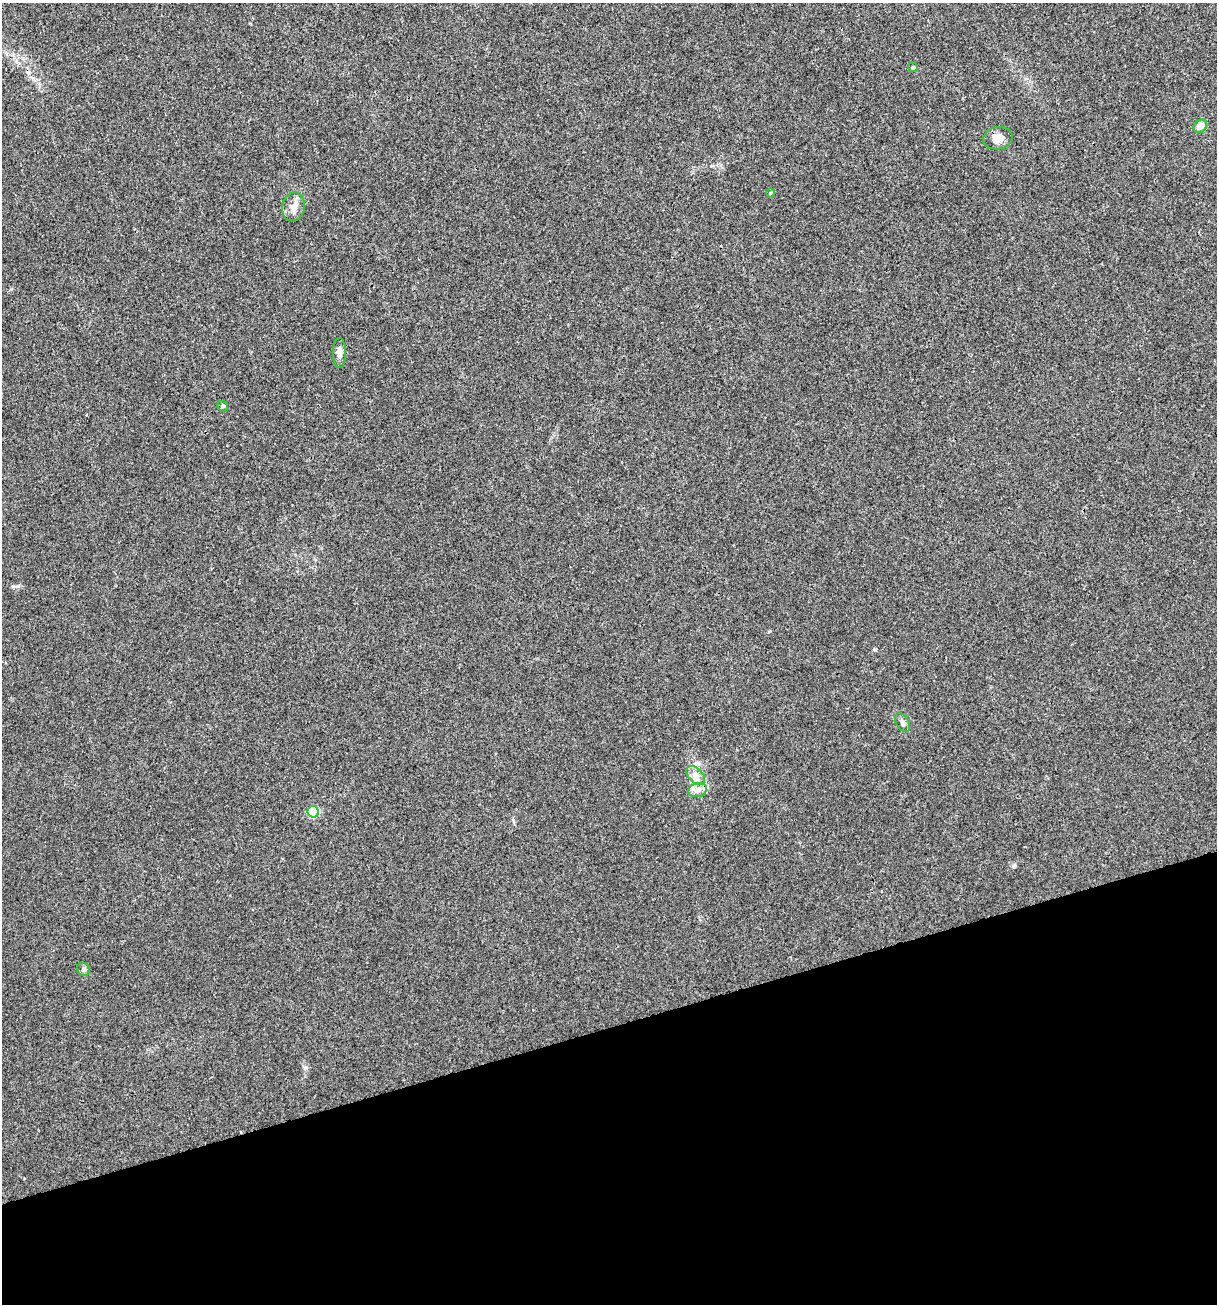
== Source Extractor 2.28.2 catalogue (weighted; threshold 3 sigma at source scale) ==
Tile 14 of 4 x 4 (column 2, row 4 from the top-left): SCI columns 1317-2531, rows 1-1302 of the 5012 x 5207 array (HDU 1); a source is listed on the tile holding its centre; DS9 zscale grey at full resolution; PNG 1219 x 1306 px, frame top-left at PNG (2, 3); each listed source drawn as its Kron ellipse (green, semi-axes under 4 px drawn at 4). Shown black and unused: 21% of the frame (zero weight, under 3 of 4 exposures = <1% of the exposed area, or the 3 px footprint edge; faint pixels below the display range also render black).
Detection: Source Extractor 2.28.2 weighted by HDU 2 'WHT'; one run over the whole footprint, this tile lists its part. Background 0.00336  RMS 0.0026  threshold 0.0118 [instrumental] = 3 sigma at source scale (4.5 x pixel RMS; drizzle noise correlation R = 1.50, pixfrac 1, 0.0396/0.0396 arcsec/px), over >= 5 px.
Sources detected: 13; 1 cosmic-ray / hot-pixel residue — neither listed nor drawn; the other 12 listed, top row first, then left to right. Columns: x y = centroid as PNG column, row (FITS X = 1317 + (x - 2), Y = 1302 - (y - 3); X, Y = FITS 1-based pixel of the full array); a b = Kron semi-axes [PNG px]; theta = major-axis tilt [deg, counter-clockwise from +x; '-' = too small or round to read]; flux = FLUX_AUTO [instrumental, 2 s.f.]
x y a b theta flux
913 67 5 4 - 0.33
1200 126 7 6 - 2.1
998 138 15 11 9 2.6
770 193 5 3 - 0.23
293 207 14 11 79 2.1
340 353 15 6 90 1.4
223 406 5 5 - 0.4
902 723 10 6 -58 0.8
696 775 11 6 -46 1.5
698 790 9 7 16 1.4
313 812 6 5 - 17
84 969 7 6 - 0.68
Unlisted compact peaks at least as high as the median listed source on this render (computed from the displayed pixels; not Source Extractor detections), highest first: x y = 1013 866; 18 586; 875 650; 305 1068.